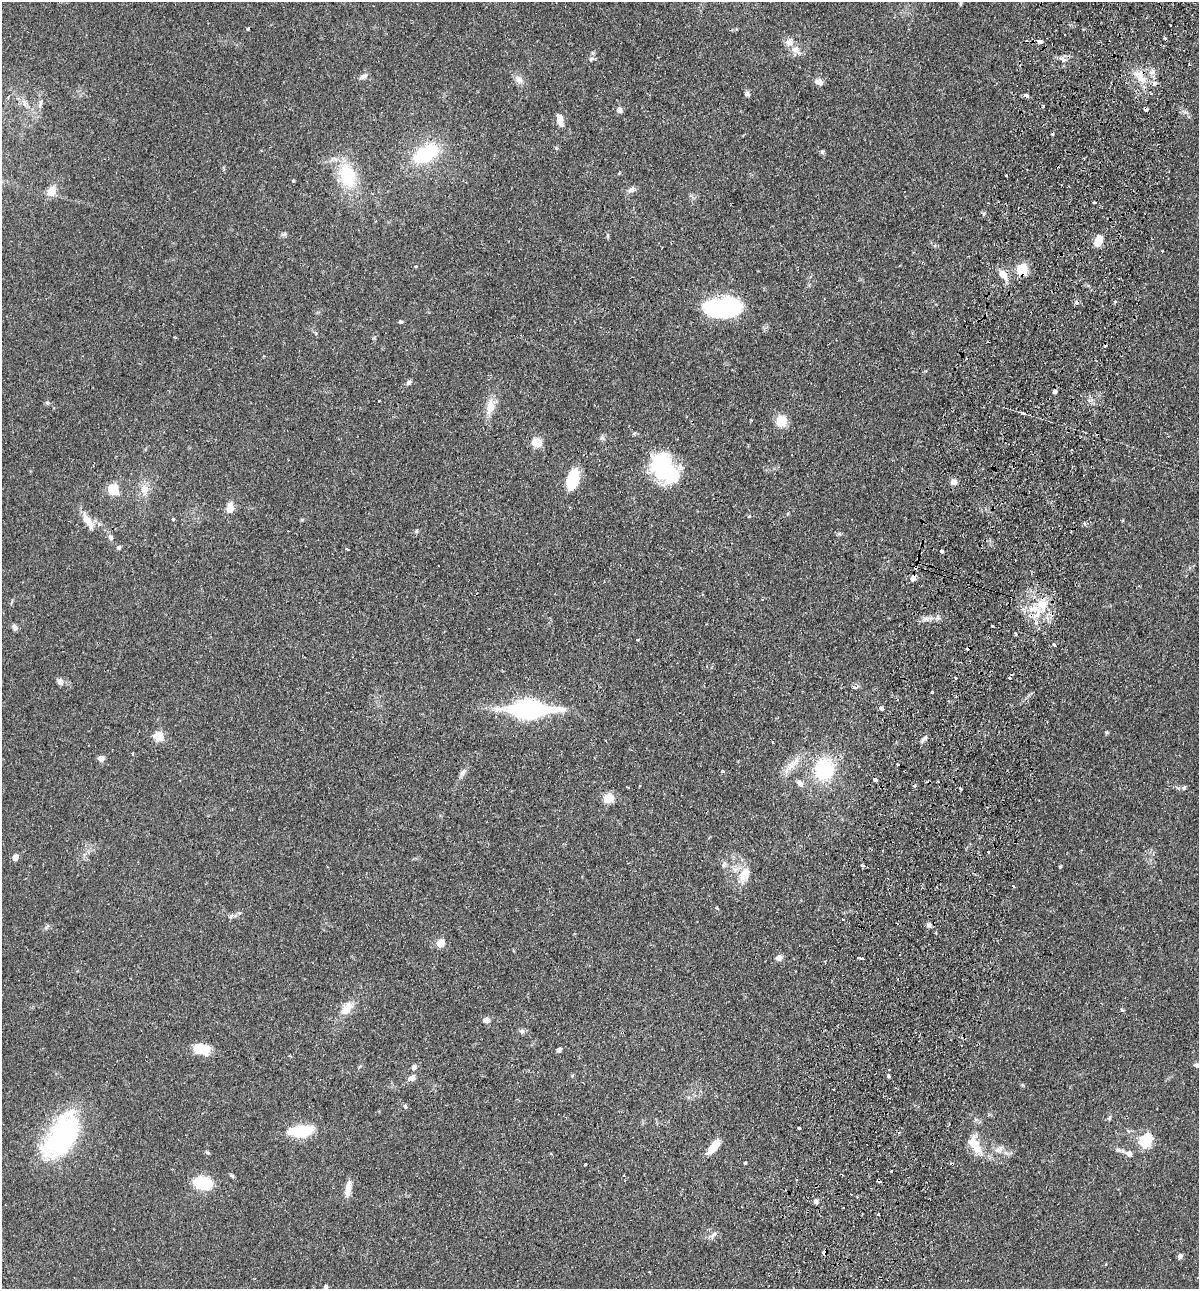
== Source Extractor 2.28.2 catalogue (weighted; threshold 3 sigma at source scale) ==
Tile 10 of 4 x 4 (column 2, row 3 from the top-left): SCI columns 1505-2701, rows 1306-2592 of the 5280 x 5184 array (HDU 1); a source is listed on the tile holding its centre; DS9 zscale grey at full resolution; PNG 1201 x 1291 px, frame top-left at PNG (2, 2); no overlay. Shown black and unused: <1% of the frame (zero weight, under 2 of 3 exposures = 3% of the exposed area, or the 3 px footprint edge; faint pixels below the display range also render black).
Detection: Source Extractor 2.28.2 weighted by HDU 2 'WHT'; one run over the whole footprint, this tile lists its part. Background 0.0824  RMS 0.0058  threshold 0.0261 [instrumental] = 3 sigma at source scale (4.5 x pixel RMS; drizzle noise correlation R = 1.50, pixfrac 1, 0.05/0.05 arcsec/px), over >= 5 px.
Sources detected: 157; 4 inside a brighter object's white glare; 20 cosmic-ray / hot-pixel residue — not listed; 4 inside a brighter listed object's ellipse — not listed separately; the other 129 listed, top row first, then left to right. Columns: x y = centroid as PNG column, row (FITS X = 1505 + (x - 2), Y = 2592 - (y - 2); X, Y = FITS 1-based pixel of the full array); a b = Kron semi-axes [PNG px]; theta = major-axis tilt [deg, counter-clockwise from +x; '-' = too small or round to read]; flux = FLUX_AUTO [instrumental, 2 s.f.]
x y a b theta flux
1170 25 2 2 - 0.62
248 29 3 3 - 0.89
1040 41 6 4 -16 2.7
796 50 17 9 -41 4.9
591 59 8 5 29 1.3
1152 72 8 6 77 2.3
363 76 10 6 26 2
1141 78 23 8 -73 7.5
519 80 12 9 -46 3.4
819 82 10 7 -8 2.9
1154 84 5 5 - 2.9
747 94 7 6 - 1.3
1026 95 4 3 - 9.8
24 102 10 5 -64 2.2
41 102 7 4 88 1.2
1043 105 4 3 - 0.91
1146 109 4 3 - 3.1
619 110 6 6 - 2.5
560 120 12 6 -79 5.6
822 152 6 5 - 0.91
425 154 21 12 30 45
1006 175 3 3 - 1.1
347 176 21 13 -70 36
293 181 4 3 - 0.55
631 190 11 7 23 2.1
51 191 9 7 57 7.5
983 214 6 4 70 0.73
284 234 7 5 10 1.1
1098 241 12 7 69 8
1021 269 6 5 - 51
1003 275 14 8 -49 5.7
723 307 34 22 3 59
401 322 5 5 - 0.83
409 382 8 5 44 1.4
1055 392 4 4 - 1.3
379 401 3 2 - 0.6
47 403 7 5 -21 0.96
490 406 23 11 80 7.6
1023 413 4 3 - 1.7
781 421 10 9 - 12
602 438 7 5 -53 1.3
536 442 5 5 - 29
664 470 37 24 -60 47
573 479 24 12 74 17
954 482 7 6 - 2.7
112 489 6 5 - 43
144 489 13 7 1 3.7
230 508 12 7 79 5.5
749 516 5 4 - 0.6
173 519 4 3 - 0.67
87 520 22 8 -58 6.7
416 531 6 4 88 0.73
111 537 8 7 - 1.6
118 547 5 4 - 1.3
347 549 3 3 - 1.4
942 551 3 3 - 1.4
913 578 6 4 59 4.7
1043 605 16 14 -69 12
992 626 3 2 - 0.6
14 627 8 6 -47 1.7
1015 633 3 3 - 1.5
638 640 3 2 - 1.1
1054 645 3 3 - 1.6
60 682 8 7 - 2.4
855 687 9 4 -17 1.8
932 692 3 3 - 1
881 708 4 3 - 6.1
529 709 51 17 0 74
158 737 5 5 - 31
772 742 4 2 - 0.51
132 753 3 3 - 0.52
101 758 7 6 - 2.6
794 764 21 9 51 7.7
897 764 3 3 - 2.7
824 769 24 22 85 35
722 771 5 3 - 0.68
463 772 12 6 52 2.1
875 779 4 3 - 11
800 783 11 7 -46 2.5
627 787 3 2 - 0.55
1184 788 7 5 50 1.1
960 789 4 3 - 2
608 798 6 5 - 34
988 852 3 3 - 0.81
15 857 5 4 - 7.1
724 864 9 5 62 1.4
862 865 3 3 - 7
1060 867 4 4 - 0.61
746 875 24 14 32 9.1
717 908 4 3 - 0.76
231 916 6 4 71 0.93
929 925 7 6 - 1.8
47 927 9 3 45 0.94
440 943 5 5 - 18
779 958 8 7 - 2.1
861 958 5 3 - 3.4
347 1008 17 10 56 7.9
1122 1010 3 3 - 2.1
486 1020 9 7 1 2.4
522 1031 7 7 - 1.4
202 1049 20 12 -12 11
559 1050 5 4 - 2.2
1196 1065 7 5 -19 1.1
414 1067 7 6 - 1.5
888 1076 4 3 - 1.9
412 1078 10 8 33 2.5
405 1107 6 4 -12 1.2
1109 1118 6 5 - 0.83
799 1128 3 3 - 1.4
299 1131 24 10 6 26
62 1136 48 26 55 93
1145 1141 6 6 - 82
713 1147 18 7 52 10
977 1148 21 13 -56 9.3
998 1149 14 7 30 3.7
1118 1150 10 6 -10 1.8
207 1152 6 4 -17 0.85
1129 1153 9 8 - 2.8
745 1163 3 3 - 0.63
585 1164 3 3 - 1
624 1176 4 2 - 0.44
199 1182 11 8 46 18
348 1188 20 7 81 5.1
816 1201 6 5 - 1.7
878 1214 3 2 - 0.64
713 1235 14 5 51 1.8
824 1253 7 4 83 2.2
1180 1256 6 5 - 1.8
326 1287 5 5 - 1.1
Overlapping masked pixels (flux is a lower limit): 5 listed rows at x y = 1141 78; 1146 109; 1021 269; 913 578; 824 1253
Unlisted compact peaks at least as high as the median listed source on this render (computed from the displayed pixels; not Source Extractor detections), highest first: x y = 1106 732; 926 618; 925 738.